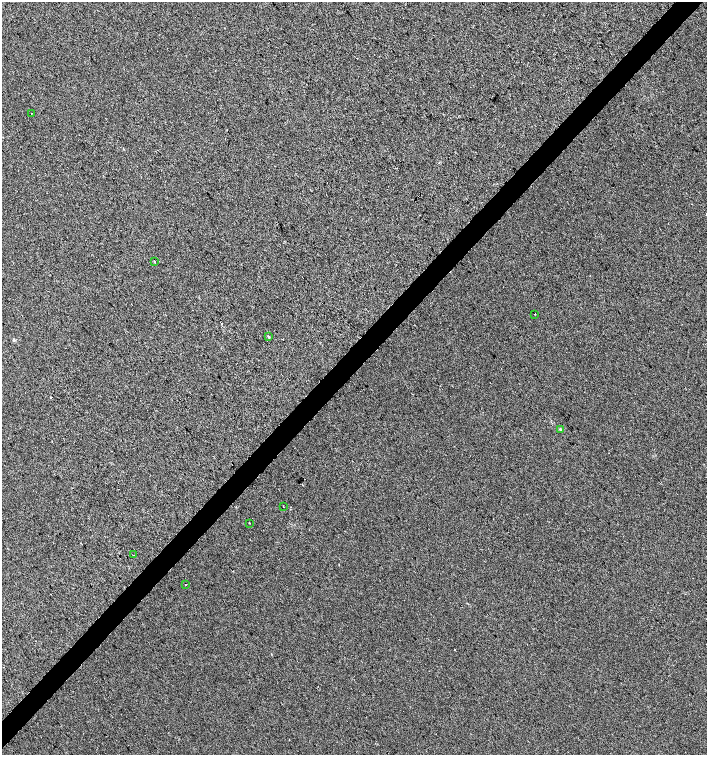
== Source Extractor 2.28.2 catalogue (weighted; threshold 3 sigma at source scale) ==
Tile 10 of 4 x 4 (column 2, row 3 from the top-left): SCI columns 1633-3041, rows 1507-3012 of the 6018 x 6029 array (HDU 1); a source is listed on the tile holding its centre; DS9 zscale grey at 2 x 2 block average (1 PNG px = mean of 2 x 2 image px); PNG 709 x 757 px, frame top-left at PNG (2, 2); each listed source drawn as its Kron ellipse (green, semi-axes under 4 px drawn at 4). Shown black and unused: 4% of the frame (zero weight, under 2 of 3 exposures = <1% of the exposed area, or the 3 px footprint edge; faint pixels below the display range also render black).
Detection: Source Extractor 2.28.2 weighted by HDU 2 'WHT'; one run over the whole footprint, this tile lists its part. Background 6.08e-04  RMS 0.0056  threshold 0.0251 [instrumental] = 3 sigma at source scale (4.5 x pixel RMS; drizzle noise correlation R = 1.50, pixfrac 1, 0.0396/0.0396 arcsec/px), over >= 5 px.
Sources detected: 11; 2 cosmic-ray / hot-pixel residue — neither listed nor drawn; the other 9 listed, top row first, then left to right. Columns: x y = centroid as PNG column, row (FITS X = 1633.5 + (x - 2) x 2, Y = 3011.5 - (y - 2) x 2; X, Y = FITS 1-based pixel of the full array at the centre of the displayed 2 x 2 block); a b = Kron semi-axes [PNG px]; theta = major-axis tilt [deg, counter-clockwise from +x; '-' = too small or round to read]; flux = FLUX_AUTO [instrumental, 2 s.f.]
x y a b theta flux
31 113 2 2 - 0.42
154 261 3 2 - 0.65
535 314 2 2 - 0.49
268 337 3 2 - 1.5
560 429 4 2 - 1.1
283 507 2 2 - 0.58
249 523 2 2 - 3.3
133 555 2 2 - 0.5
186 585 2 2 - 0.68